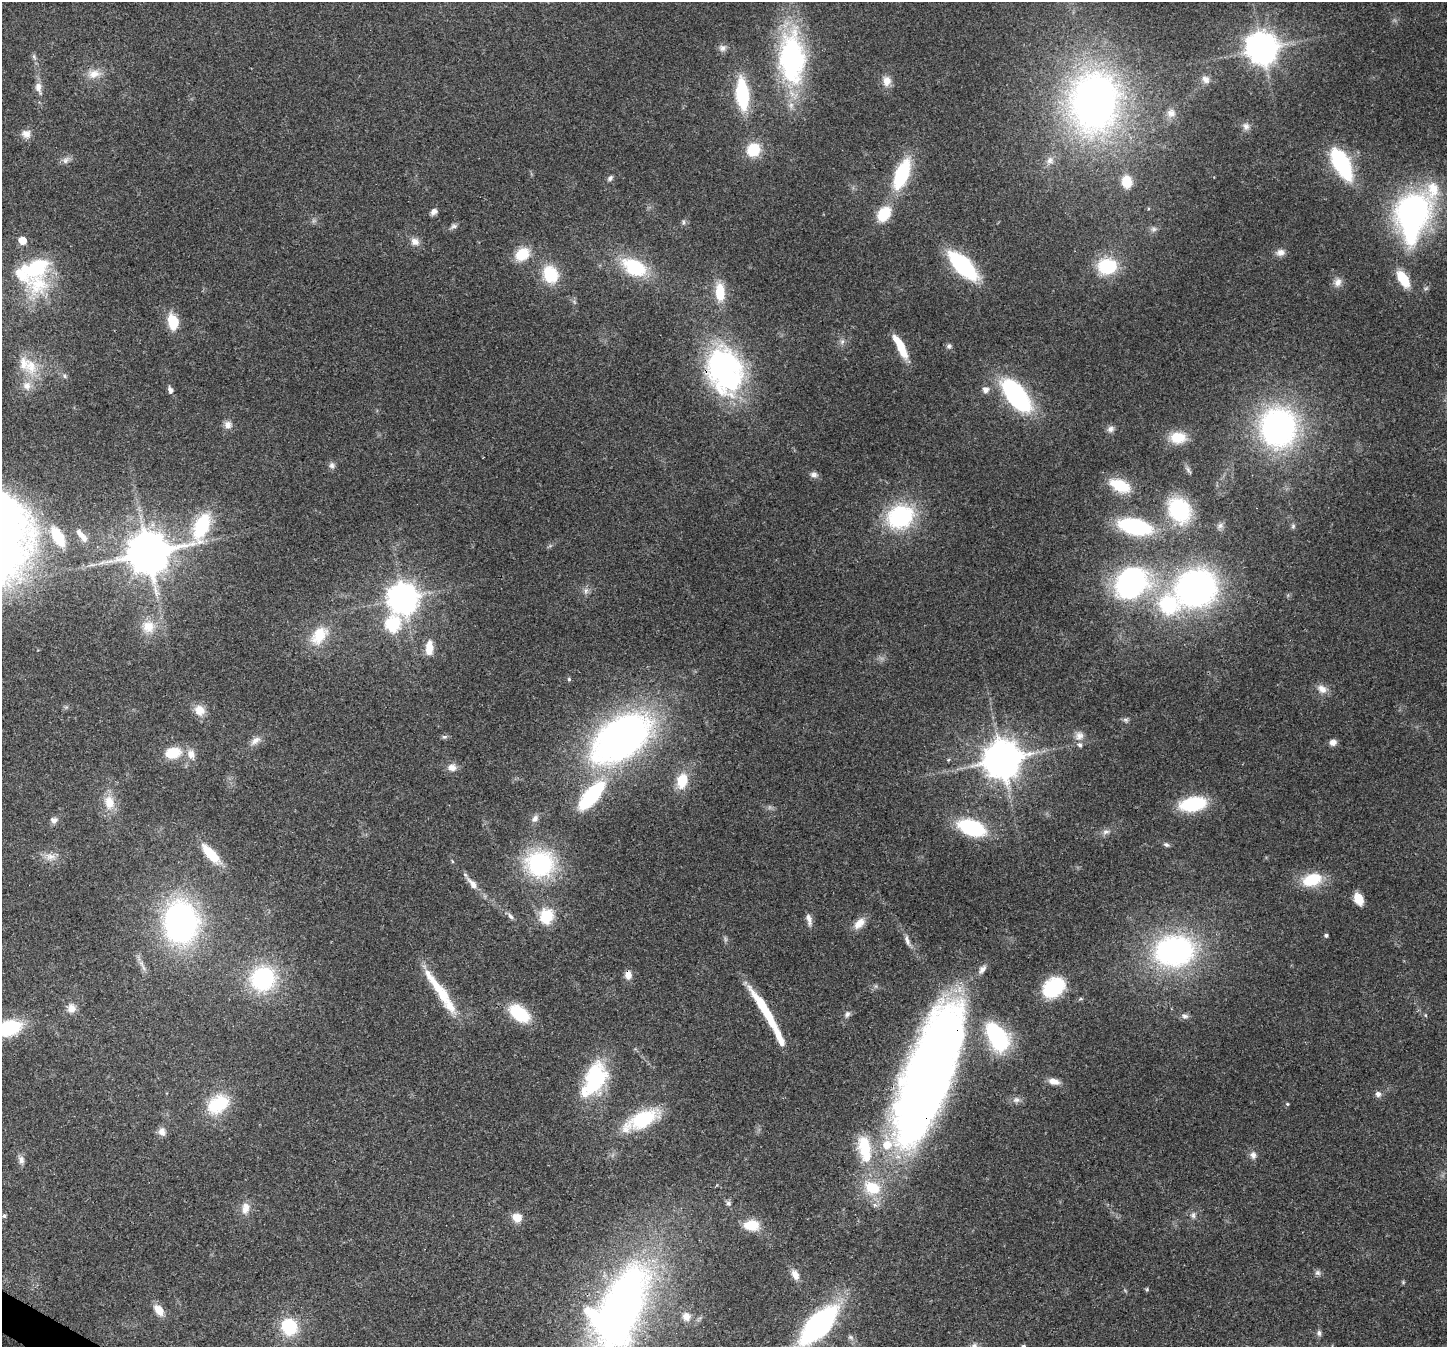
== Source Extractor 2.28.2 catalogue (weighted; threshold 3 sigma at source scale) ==
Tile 7 of 4 x 4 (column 3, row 2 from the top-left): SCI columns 2965-4409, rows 3051-4395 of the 5923 x 6035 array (HDU 1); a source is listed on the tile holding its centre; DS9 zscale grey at full resolution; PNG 1449 x 1349 px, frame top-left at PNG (2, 2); no overlay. Shown black and unused: <1% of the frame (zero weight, under 3 of 4 exposures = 8% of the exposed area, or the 3 px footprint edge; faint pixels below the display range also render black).
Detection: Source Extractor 2.28.2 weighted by HDU 2 'WHT'; one run over the whole footprint, this tile lists its part. Background 0.121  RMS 0.0044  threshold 0.0197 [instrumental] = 3 sigma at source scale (4.5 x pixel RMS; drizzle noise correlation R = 1.50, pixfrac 1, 0.0396/0.0396 arcsec/px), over >= 5 px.
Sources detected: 172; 4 inside a brighter object's white glare — not listed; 14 inside a brighter listed object's ellipse — not listed separately; the other 154 listed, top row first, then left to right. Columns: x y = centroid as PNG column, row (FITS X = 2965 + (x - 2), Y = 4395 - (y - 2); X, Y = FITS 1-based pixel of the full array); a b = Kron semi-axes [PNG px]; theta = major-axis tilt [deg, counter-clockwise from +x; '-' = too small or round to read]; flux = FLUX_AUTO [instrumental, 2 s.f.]
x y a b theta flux
722 48 10 9 - 2
1262 49 9 8 - 730
34 57 8 5 -66 1.1
792 58 66 32 -88 78
94 74 19 12 11 5.6
1206 79 11 9 -44 2.6
887 81 13 10 86 4.2
38 87 15 8 -75 3.5
1097 93 54 49 2 190
742 94 28 11 -85 34
1171 113 12 11 - 3.3
1246 126 11 9 -71 2.1
26 134 12 10 5 3.1
753 150 13 11 52 16
66 160 12 7 46 2
1050 160 11 9 52 2.6
1341 163 24 10 -62 71
902 174 30 13 68 34
610 178 9 6 46 1.1
1127 182 13 11 -85 7.1
434 211 8 6 38 1.8
884 214 14 10 54 15
1412 216 51 31 79 130
684 222 6 4 -90 0.79
454 226 9 6 14 1.3
1154 229 9 7 0 1.5
22 240 5 5 - 9.1
415 242 12 10 -23 3
1280 252 12 9 8 2.7
522 254 18 14 33 11
963 266 25 11 -45 62
1107 266 19 16 2 24
634 267 23 14 -29 29
550 274 20 15 -63 17
1403 279 20 10 -59 12
1338 282 13 10 62 3
38 284 38 35 40 30
1426 288 7 4 19 0.76
720 292 22 11 -87 12
173 321 15 9 -78 14
842 342 7 6 - 1.3
900 346 27 7 -62 12
949 346 7 6 - 1.1
31 366 25 17 -83 12
724 370 48 34 -72 110
65 376 7 5 -24 0.94
170 390 8 5 -69 1.8
985 390 6 6 - 2.8
1016 395 32 15 -52 68
228 425 11 10 - 2.7
1278 427 33 30 -89 140
1110 429 9 8 - 1.9
1178 438 19 13 3 10
332 465 9 8 - 1.6
1188 470 11 5 -60 1.2
814 475 10 7 -7 1.7
1120 485 21 12 -23 16
1179 510 22 18 -56 42
900 517 25 21 25 50
202 526 47 19 60 34
1220 526 10 7 33 1.7
1293 526 7 5 88 0.85
1135 527 26 13 -12 53
82 536 22 8 -51 4.9
58 537 22 10 -60 18
148 553 13 12 - 1700
1131 583 35 29 43 86
1196 588 39 33 24 150
586 591 7 5 61 1.4
403 598 9 9 - 690
393 624 8 7 - 67
148 627 18 18 - 8.9
319 635 27 18 51 14
429 648 18 9 86 6
569 679 4 4 - 0.68
1322 689 14 10 -35 3.8
199 710 13 11 -48 5.9
1126 720 8 6 -16 1.1
1079 736 14 11 37 3.5
444 737 8 5 6 0.95
621 738 65 39 37 200
255 741 16 8 40 3.2
1333 742 8 7 - 2.6
173 753 17 11 8 12
191 754 14 10 -68 4.2
1001 760 11 11 - 1200
452 767 11 9 0 3.3
682 781 18 12 76 11
591 795 26 11 49 54
109 802 21 14 -76 8
1193 804 23 12 10 31
535 818 11 7 50 2.2
54 820 9 8 - 1.9
972 828 25 14 -18 38
1106 832 11 6 12 1.9
1166 845 8 5 -29 1
211 854 23 8 -46 16
51 857 14 10 -2 4.1
452 861 5 3 - 0.45
540 864 25 23 3 57
1312 880 20 12 16 17
472 884 18 8 -49 4.3
1358 899 13 9 -65 5.3
510 916 10 6 -51 1.4
546 916 7 6 - 66
809 919 16 6 -75 2.6
181 922 34 27 -87 140
859 923 18 10 44 4.7
1326 935 5 4 - 0.89
907 941 18 6 -71 2.5
1174 951 35 27 7 110
628 975 10 8 -86 3.1
263 978 24 22 31 46
434 983 48 10 -55 15
1054 987 22 17 37 25
71 1008 12 11 - 3.9
766 1012 56 8 -58 24
519 1013 21 12 -36 22
847 1014 8 7 - 1.4
1425 1015 5 3 - 0.44
1185 1016 9 6 -13 1.5
9 1028 23 13 15 33
995 1032 20 16 -45 34
929 1072 148 42 70 470
594 1079 43 23 64 39
1054 1081 13 7 -14 3.6
1378 1094 6 6 - 2
1016 1100 9 8 - 1.9
218 1104 26 18 33 22
1287 1104 5 4 - 0.52
642 1120 35 14 27 31
162 1132 11 9 -85 2.6
864 1149 40 18 -79 20
1253 1155 10 8 -77 2.2
21 1160 12 7 -82 2.2
728 1203 7 6 - 1.2
245 1208 17 11 78 4.6
1193 1215 8 7 - 1.5
4 1216 5 4 - 0.94
517 1218 12 11 - 4.9
751 1225 19 12 -2 8.8
1318 1273 8 7 - 1.3
795 1275 13 8 -61 3.8
1403 1282 5 4 - 0.54
1147 1289 5 4 - 0.56
620 1309 85 42 65 290
159 1310 15 9 -53 5.2
686 1316 12 10 -58 3.5
818 1325 35 15 47 120
289 1327 15 13 -59 25
1319 1333 7 6 - 1.3
851 1337 8 6 -21 1.1
974 1346 8 7 - 1.4
1023 1346 4 4 - 0.91
Overlapping masked pixels (flux is a lower limit): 5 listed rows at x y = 724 370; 628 975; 929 1072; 620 1309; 818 1325
Isophote crosses this tile's border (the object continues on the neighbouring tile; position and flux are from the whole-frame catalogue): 5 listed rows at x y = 9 1028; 620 1309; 818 1325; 974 1346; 1023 1346